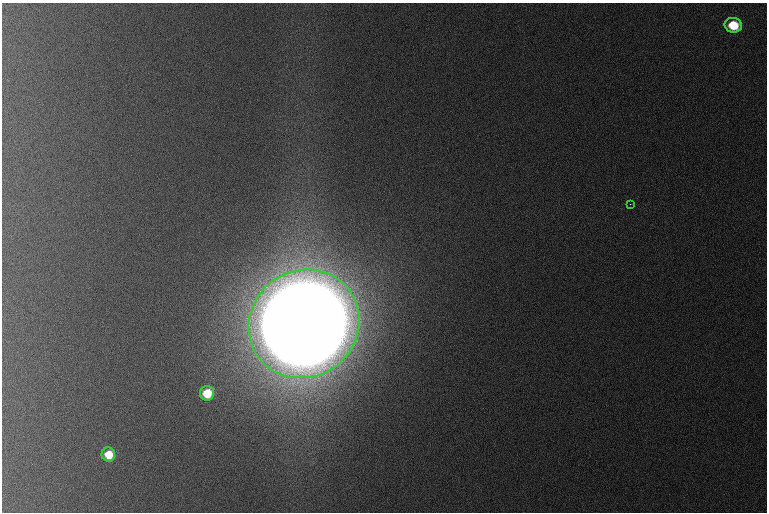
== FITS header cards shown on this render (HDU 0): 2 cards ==
NAXIS1  =                  765 /
NAXIS2  =                  510 /

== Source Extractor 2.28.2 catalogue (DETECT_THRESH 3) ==
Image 765 x 510 px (HDU 0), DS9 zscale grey, 1 PNG px = 1 image px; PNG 769 x 514 px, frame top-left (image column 1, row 510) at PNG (2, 3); each listed source drawn as its Kron ellipse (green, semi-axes under 4 px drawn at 4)
Background 1090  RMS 11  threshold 33.1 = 3 sigma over >= 5 px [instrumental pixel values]
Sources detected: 5; all 5 listed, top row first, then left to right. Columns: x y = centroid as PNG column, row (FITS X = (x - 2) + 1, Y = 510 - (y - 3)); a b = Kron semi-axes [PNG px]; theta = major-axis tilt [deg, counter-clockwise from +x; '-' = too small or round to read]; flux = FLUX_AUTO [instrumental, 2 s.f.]
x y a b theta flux
733 25 8 7 - 2.7e+04
630 204 3 2 - 7.4e+02
304 324 56 53 34 2.7e+07
207 393 7 7 - 2.5e+04
108 454 7 6 - 2.0e+04